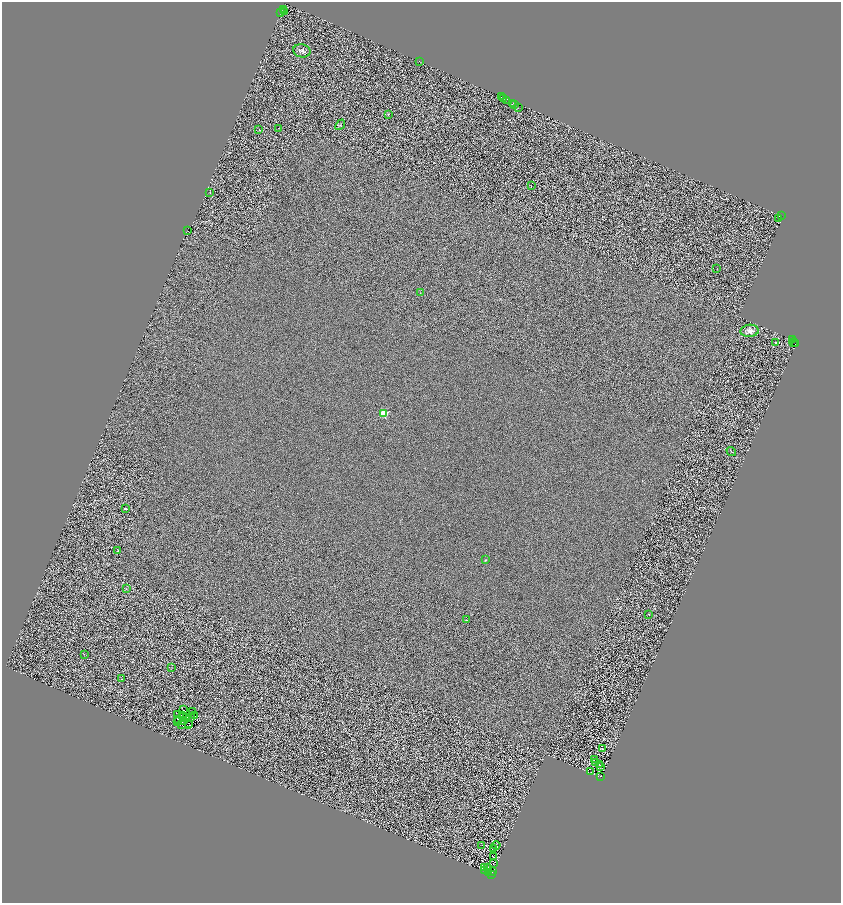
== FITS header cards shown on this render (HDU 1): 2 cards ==
NAXIS1  =                 1678
NAXIS2  =                 1802

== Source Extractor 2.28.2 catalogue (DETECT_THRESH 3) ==
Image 1678 x 1802 px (HDU 1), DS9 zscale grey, zoomed out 1/2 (1 PNG px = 2 x 2 image px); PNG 843 x 905 px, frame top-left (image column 2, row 1802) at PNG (2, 2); each listed source drawn as its Kron ellipse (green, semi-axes under 4 px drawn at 4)
Background 0.399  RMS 2.7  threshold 8.03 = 3 sigma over >= 5 px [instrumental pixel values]
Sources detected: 125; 56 cannot appear on this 1/2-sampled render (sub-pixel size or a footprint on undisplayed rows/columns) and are neither listed nor drawn; the other 69 listed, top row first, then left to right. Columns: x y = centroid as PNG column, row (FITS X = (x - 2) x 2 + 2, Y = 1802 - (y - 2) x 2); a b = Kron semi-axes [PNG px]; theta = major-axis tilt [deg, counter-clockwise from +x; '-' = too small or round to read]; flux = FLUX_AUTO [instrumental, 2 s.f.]
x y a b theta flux
283 9 3 1 - 740
284 12 2 1 - 1500
281 13 3 1 - 2300
302 51 9 6 -13 1800
420 62 3 1 - 120
501 97 2 1 - 1000
504 98 2 1 - 1800
506 100 4 1 - 1700
513 104 3 2 - 2600
515 104 2 1 - 1200
518 107 2 1 - 430
388 114 3 3 - 430
340 125 6 3 50 920
279 128 3 1 - 130
259 130 2 2 - 330
531 186 3 2 - 210
210 193 2 2 - 1400
782 216 2 1 - 540
778 219 3 2 - 2400
188 231 2 1 - 930
717 269 3 2 - 160
420 293 2 2 - 180
750 331 9 6 4 4100
792 340 2 1 - 440
775 343 2 2 - 480
794 343 4 2 - 570
795 344 2 1 - 340
384 414 3 3 - 41000
731 451 5 2 - 380
126 509 3 2 - 14000
118 551 2 2 - 650
485 560 3 3 - 390
126 589 3 2 - 150
649 614 2 2 - 270
466 620 2 2 - 840
84 654 2 1 - 310
172 668 2 2 - 140
121 679 2 1 - 460
183 710 2 2 - 23
193 712 2 1 - 55
178 715 2 1 - 140
182 716 3 1 - 150
194 716 3 1 - 180
186 718 3 1 - 20
191 718 3 2 - 120
179 719 2 1 - 130
184 720 2 1 - 180
178 722 2 1 - 230
189 723 3 1 - 70
182 724 2 1 - 63
188 725 2 1 - 0.21
603 749 2 1 - 180
594 760 3 2 - 160
596 762 3 1 - 260
599 764 2 1 - 170
601 767 3 1 - 150
591 772 2 1 - 140
601 777 3 2 - 4800
482 845 2 2 - 160
496 845 4 2 - 240
494 848 2 2 - 310
494 857 3 2 - 120
493 863 2 1 - 120
485 867 2 1 - 170
487 867 2 1 - 150
485 870 2 1 - 150
492 872 2 1 - 2000
488 873 2 1 - 310
491 874 2 1 - 13000
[56 sub-pixel or undisplayed-footprint detections neither listed nor drawn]